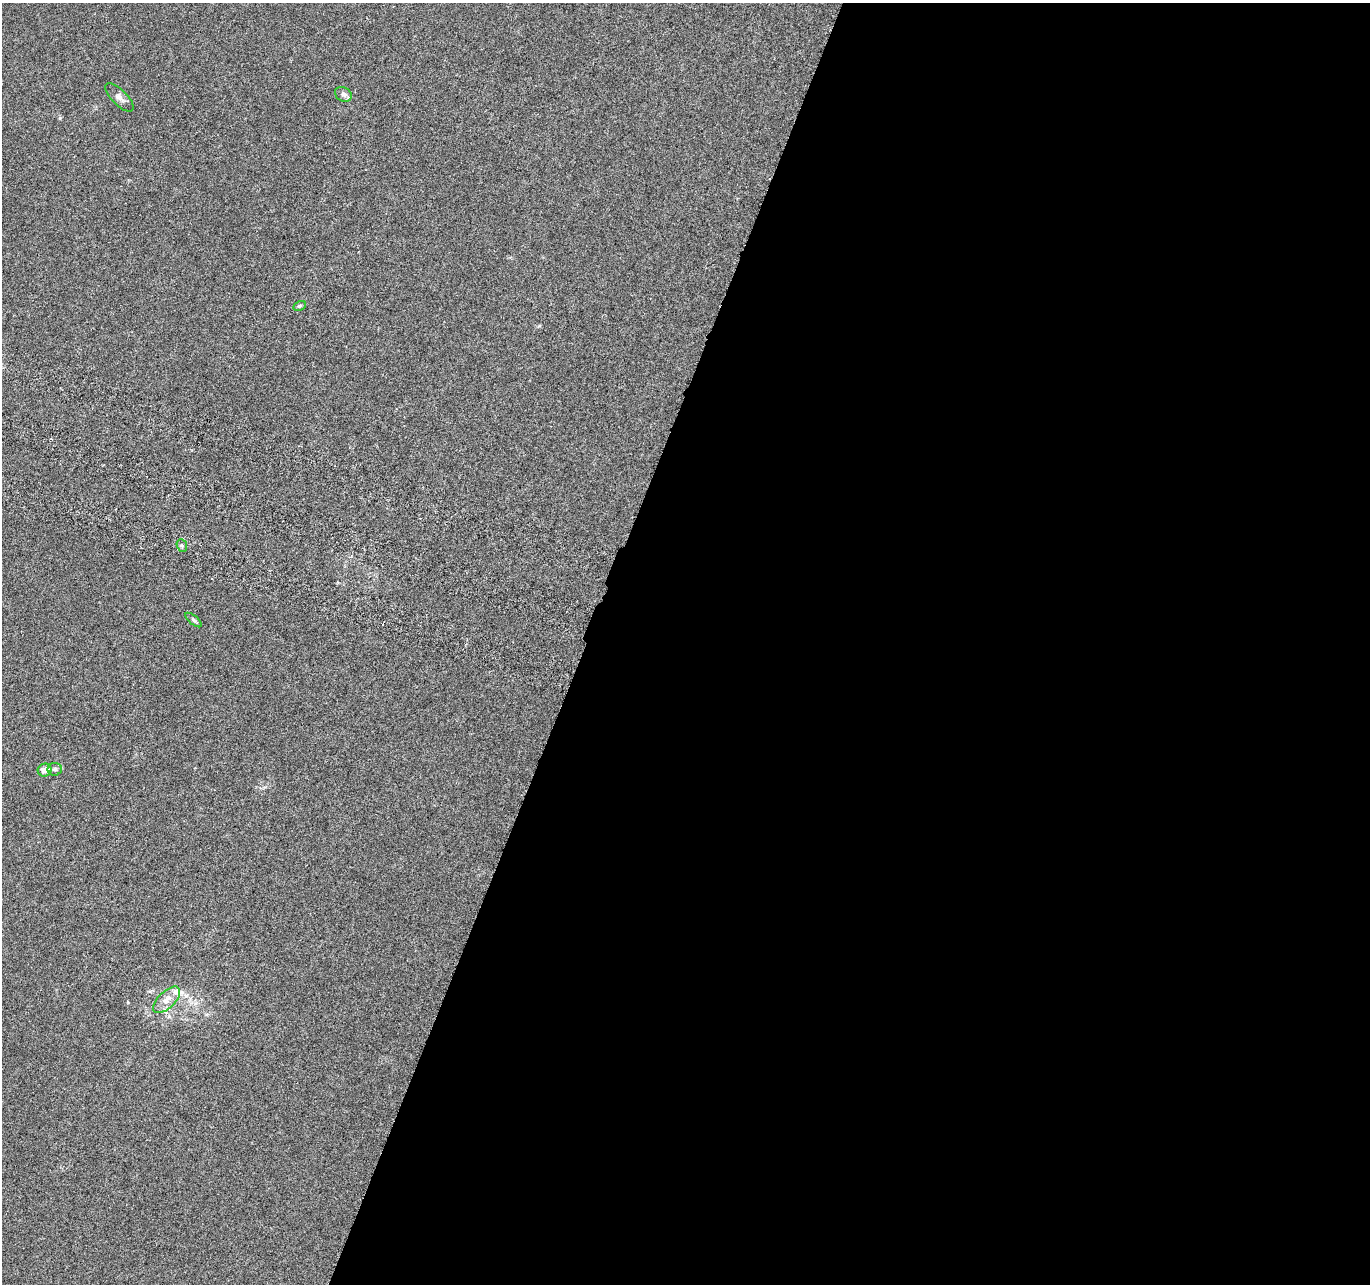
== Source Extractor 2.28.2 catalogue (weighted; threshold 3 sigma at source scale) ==
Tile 12 of 4 x 4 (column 4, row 3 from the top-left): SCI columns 4127-5494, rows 1552-2833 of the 5526 x 5730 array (HDU 1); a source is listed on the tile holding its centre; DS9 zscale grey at full resolution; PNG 1372 x 1286 px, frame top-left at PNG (2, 3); each listed source drawn as its Kron ellipse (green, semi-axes under 4 px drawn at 4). Shown black and unused: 57% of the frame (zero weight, under 3 of 6 exposures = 3% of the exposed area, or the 3 px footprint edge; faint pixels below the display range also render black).
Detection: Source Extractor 2.28.2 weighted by HDU 2 'WHT'; one run over the whole footprint, this tile lists its part. Background 0.02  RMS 0.0034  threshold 0.0141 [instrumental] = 3 sigma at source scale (4.09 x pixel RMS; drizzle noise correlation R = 1.36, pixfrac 0.8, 0.0396/0.0396 arcsec/px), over >= 5 px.
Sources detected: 9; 1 inside a brighter listed object's ellipse — not listed separately; the other 8 listed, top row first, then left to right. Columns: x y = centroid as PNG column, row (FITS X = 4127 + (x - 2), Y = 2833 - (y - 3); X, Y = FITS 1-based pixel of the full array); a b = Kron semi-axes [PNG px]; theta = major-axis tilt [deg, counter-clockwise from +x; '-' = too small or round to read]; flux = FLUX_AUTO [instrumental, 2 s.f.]
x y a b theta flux
343 94 9 7 -32 1
119 97 18 7 -45 1.8
300 306 7 4 27 0.51
182 545 6 5 - 0.67
193 620 10 3 -40 0.57
55 769 7 6 - 0.87
45 770 7 6 - 2.4
167 1000 17 8 44 3